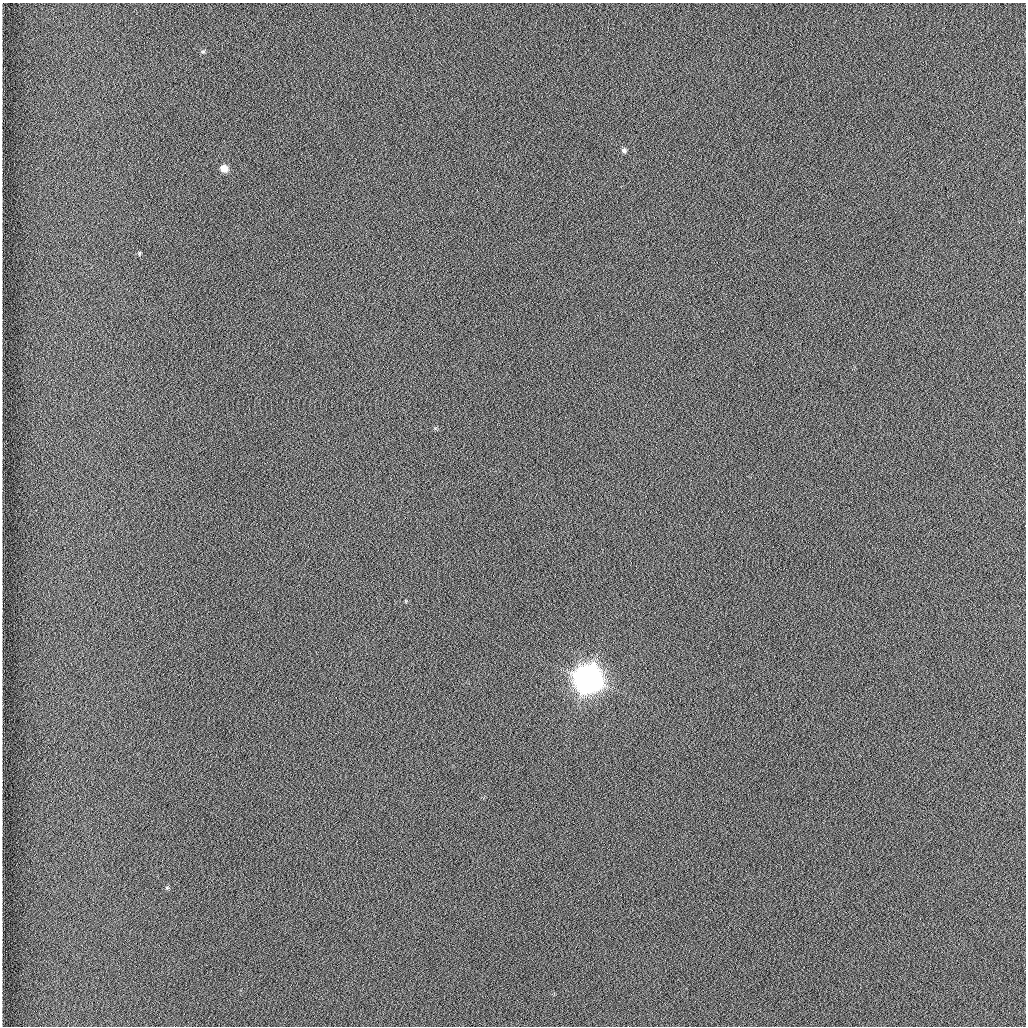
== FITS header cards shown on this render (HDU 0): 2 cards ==
NAXIS1  =                 1024 /fastest changing axis
NAXIS2  =                 1024 /next to fastest changing axis

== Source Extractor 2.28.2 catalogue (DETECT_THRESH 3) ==
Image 1024 x 1024 px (HDU 0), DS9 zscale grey, 1 PNG px = 1 image px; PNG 1028 x 1028 px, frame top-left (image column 1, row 1024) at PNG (2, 3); no overlay
Background 1260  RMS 5.9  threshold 17.7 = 3 sigma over >= 5 px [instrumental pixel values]
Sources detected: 6; all 6 listed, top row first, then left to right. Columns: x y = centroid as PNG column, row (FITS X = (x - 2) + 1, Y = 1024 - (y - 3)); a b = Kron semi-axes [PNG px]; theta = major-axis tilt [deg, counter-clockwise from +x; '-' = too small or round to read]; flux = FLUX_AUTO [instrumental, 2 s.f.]
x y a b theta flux
203 52 6 5 - 690
624 150 6 6 - 1000
224 168 7 6 - 3900
139 253 6 4 83 500
588 679 10 9 - 960000
167 888 5 5 - 570